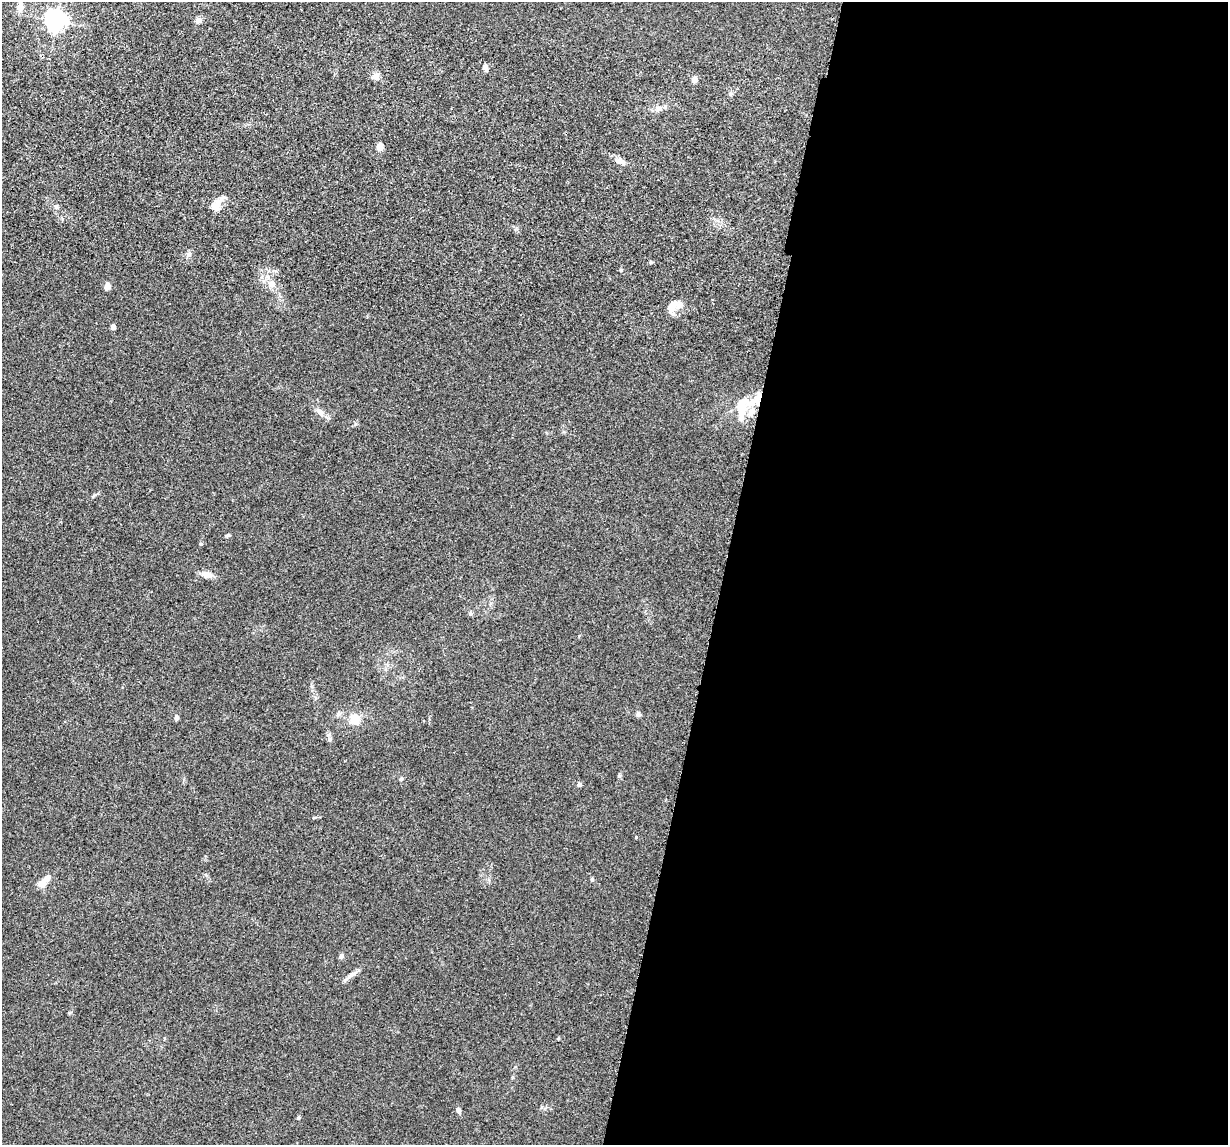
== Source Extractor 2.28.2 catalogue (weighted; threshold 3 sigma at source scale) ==
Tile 12 of 4 x 4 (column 4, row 3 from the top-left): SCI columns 3713-4938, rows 1380-2522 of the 4974 x 5163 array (HDU 1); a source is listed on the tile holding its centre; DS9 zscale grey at full resolution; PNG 1230 x 1147 px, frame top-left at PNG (2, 2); no overlay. Shown black and unused: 41% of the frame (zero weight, under 3 of 5 exposures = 6% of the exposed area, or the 3 px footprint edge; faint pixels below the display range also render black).
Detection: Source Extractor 2.28.2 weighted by HDU 2 'WHT'; one run over the whole footprint, this tile lists its part. Background 0.0377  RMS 0.0053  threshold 0.0237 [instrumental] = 3 sigma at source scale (4.5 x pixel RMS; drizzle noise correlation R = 1.50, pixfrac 1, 0.05/0.05 arcsec/px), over >= 5 px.
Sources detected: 43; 1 inside a brighter object's white glare — not listed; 6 inside a brighter listed object's ellipse — not listed separately; the other 36 listed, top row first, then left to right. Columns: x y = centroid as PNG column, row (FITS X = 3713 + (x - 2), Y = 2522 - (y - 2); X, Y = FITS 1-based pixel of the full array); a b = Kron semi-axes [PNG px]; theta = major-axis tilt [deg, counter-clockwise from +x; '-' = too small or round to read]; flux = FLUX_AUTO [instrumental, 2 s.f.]
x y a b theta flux
20 7 10 7 76 3.8
199 20 8 6 46 1.7
56 21 7 7 - 310
485 68 10 7 -67 1.7
376 76 10 7 21 2.1
694 80 5 4 - 6.1
658 109 9 5 6 2
380 147 5 4 - 8.2
620 161 13 7 -18 3.1
218 202 11 9 54 4.1
189 254 8 6 48 1.6
650 262 5 3 - 0.52
621 270 4 4 - 0.7
272 284 11 7 59 2.6
107 286 5 4 - 7.4
672 306 18 10 47 5
113 327 4 4 - 3.2
758 397 10 6 39 3
742 411 20 12 76 9.9
321 413 12 7 -49 2.8
228 535 6 4 19 0.71
207 575 14 8 -8 3.4
638 714 7 6 - 1.1
177 718 5 4 - 1.6
355 719 12 12 - 6.4
330 739 6 6 - 1.1
401 779 5 5 - 0.89
579 784 5 5 - 1.7
636 837 4 3 - 0.41
592 879 6 4 -61 0.63
42 884 9 8 - 3.9
341 956 5 4 - 1.9
351 975 18 6 36 2.7
558 1038 5 3 - 0.45
458 1110 6 5 - 1.7
298 1118 4 4 - 0.78
Overlapping masked pixels (flux is a lower limit): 1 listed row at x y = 758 397
Unlisted compact peaks at least as high as the median listed source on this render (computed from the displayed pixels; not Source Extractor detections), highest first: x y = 201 544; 619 776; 355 424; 94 495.